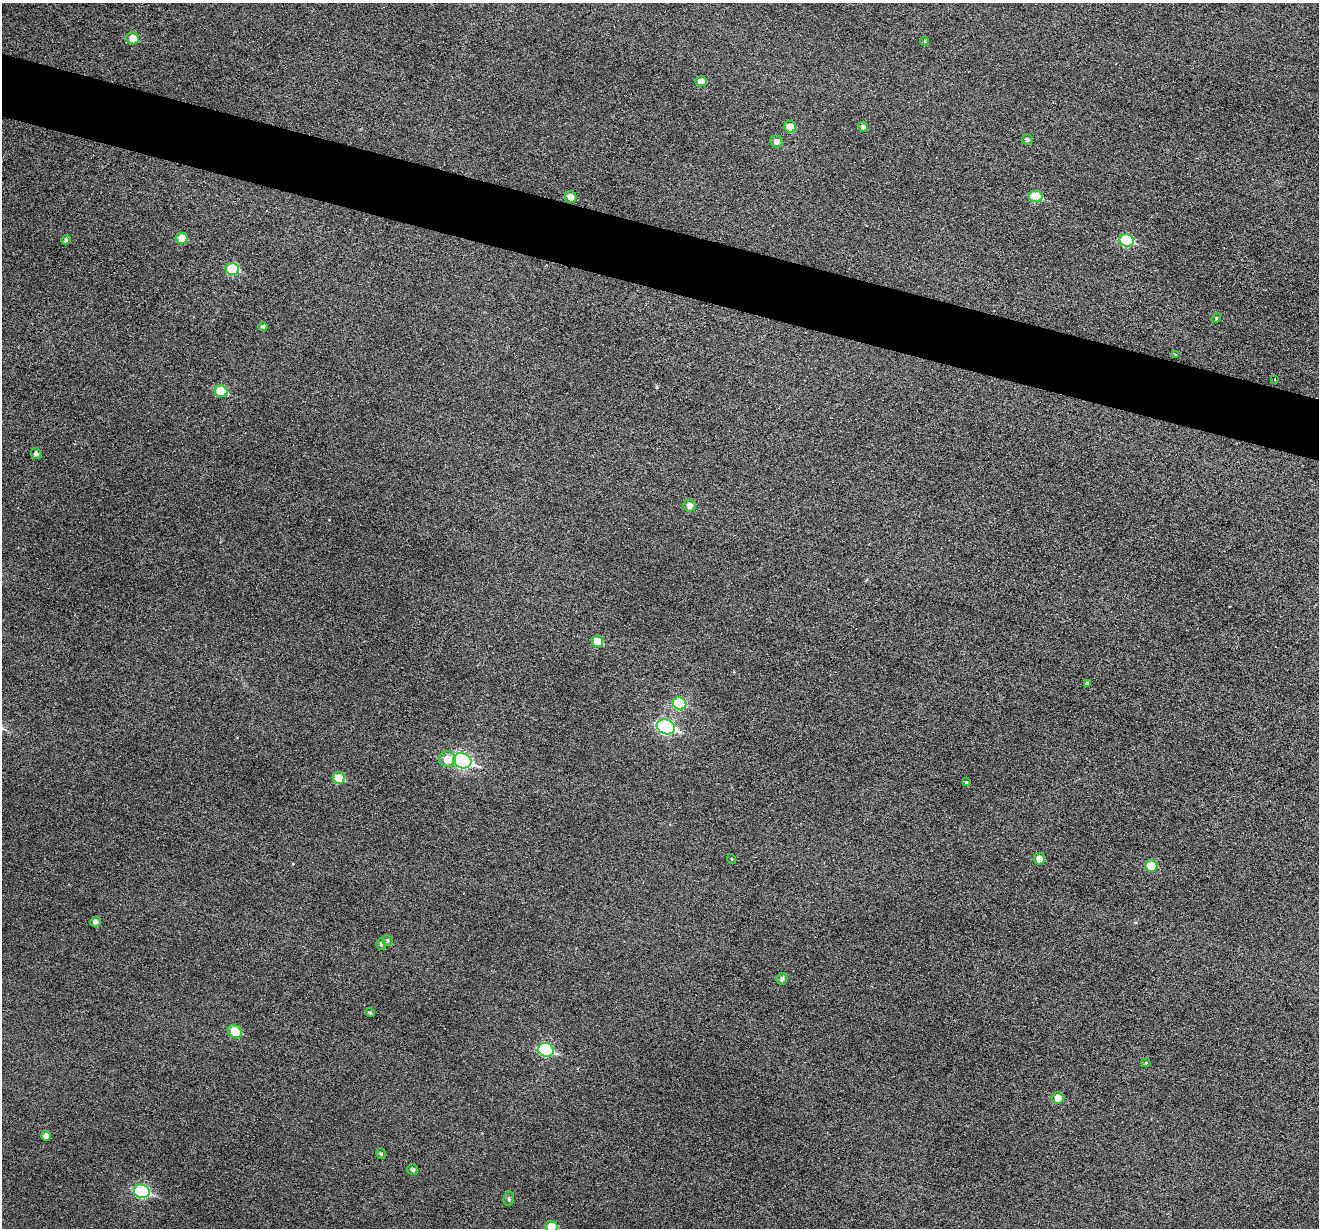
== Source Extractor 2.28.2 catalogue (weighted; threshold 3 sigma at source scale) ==
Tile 11 of 4 x 4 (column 3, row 3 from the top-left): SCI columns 2639-3955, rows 1483-2708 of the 5273 x 5289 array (HDU 1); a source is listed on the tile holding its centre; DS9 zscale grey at full resolution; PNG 1321 x 1230 px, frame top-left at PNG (2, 3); each listed source drawn as its Kron ellipse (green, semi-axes under 4 px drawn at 4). Shown black and unused: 5% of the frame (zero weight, under 3 of 6 exposures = <1% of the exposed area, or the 3 px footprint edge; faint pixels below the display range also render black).
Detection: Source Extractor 2.28.2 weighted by HDU 2 'WHT'; one run over the whole footprint, this tile lists its part. Background 0.0472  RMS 0.0054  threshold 0.0222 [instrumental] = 3 sigma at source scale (4.09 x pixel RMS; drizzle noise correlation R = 1.36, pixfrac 0.8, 0.05/0.05 arcsec/px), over >= 5 px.
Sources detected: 46; all 46 listed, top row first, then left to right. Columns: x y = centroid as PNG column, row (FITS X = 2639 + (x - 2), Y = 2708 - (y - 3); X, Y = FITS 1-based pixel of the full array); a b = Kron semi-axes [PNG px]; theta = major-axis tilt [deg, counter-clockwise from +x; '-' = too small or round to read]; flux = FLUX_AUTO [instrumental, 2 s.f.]
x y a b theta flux
133 38 6 6 - 6
925 41 5 4 - 0.71
701 81 5 5 - 4.1
790 127 6 5 - 7.4
863 127 5 5 - 1.5
1027 139 5 5 - 1.2
777 141 6 6 - 2.5
1036 196 6 6 - 18
571 197 6 5 - 4.5
182 238 6 5 - 7
66 240 5 4 - 1.1
1127 240 7 6 - 30
232 269 7 6 - 23
1216 318 5 4 - 0.62
263 327 4 4 - 0.97
1175 355 4 3 - 0.37
1275 379 3 2 - 0.45
221 391 6 5 - 18
36 453 5 5 - 1.5
690 505 6 6 - 2.9
598 642 6 5 - 10
1088 683 4 3 - 1
679 704 7 6 - 27
666 727 9 7 -18 94
448 759 8 7 - 7.6
462 761 9 7 -20 100
339 778 6 6 - 11
966 782 3 3 - 0.55
732 859 5 3 - 0.39
1039 859 6 5 - 4.5
1151 866 6 6 - 11
96 922 5 5 - 1.9
387 940 5 5 - 1
381 944 6 5 - 1.2
782 979 5 5 - 1.4
370 1013 5 4 - 0.93
235 1031 7 6 - 12
546 1050 8 6 -20 48
1146 1063 4 4 - 0.52
1058 1098 6 6 - 5.1
46 1136 5 5 - 2.5
381 1154 5 4 - 0.7
413 1170 5 5 - 1.2
142 1191 8 6 -17 63
509 1199 7 5 84 0.96
552 1227 6 5 - 10
Isophote crosses this tile's border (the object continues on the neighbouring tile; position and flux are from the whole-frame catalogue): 1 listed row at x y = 552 1227